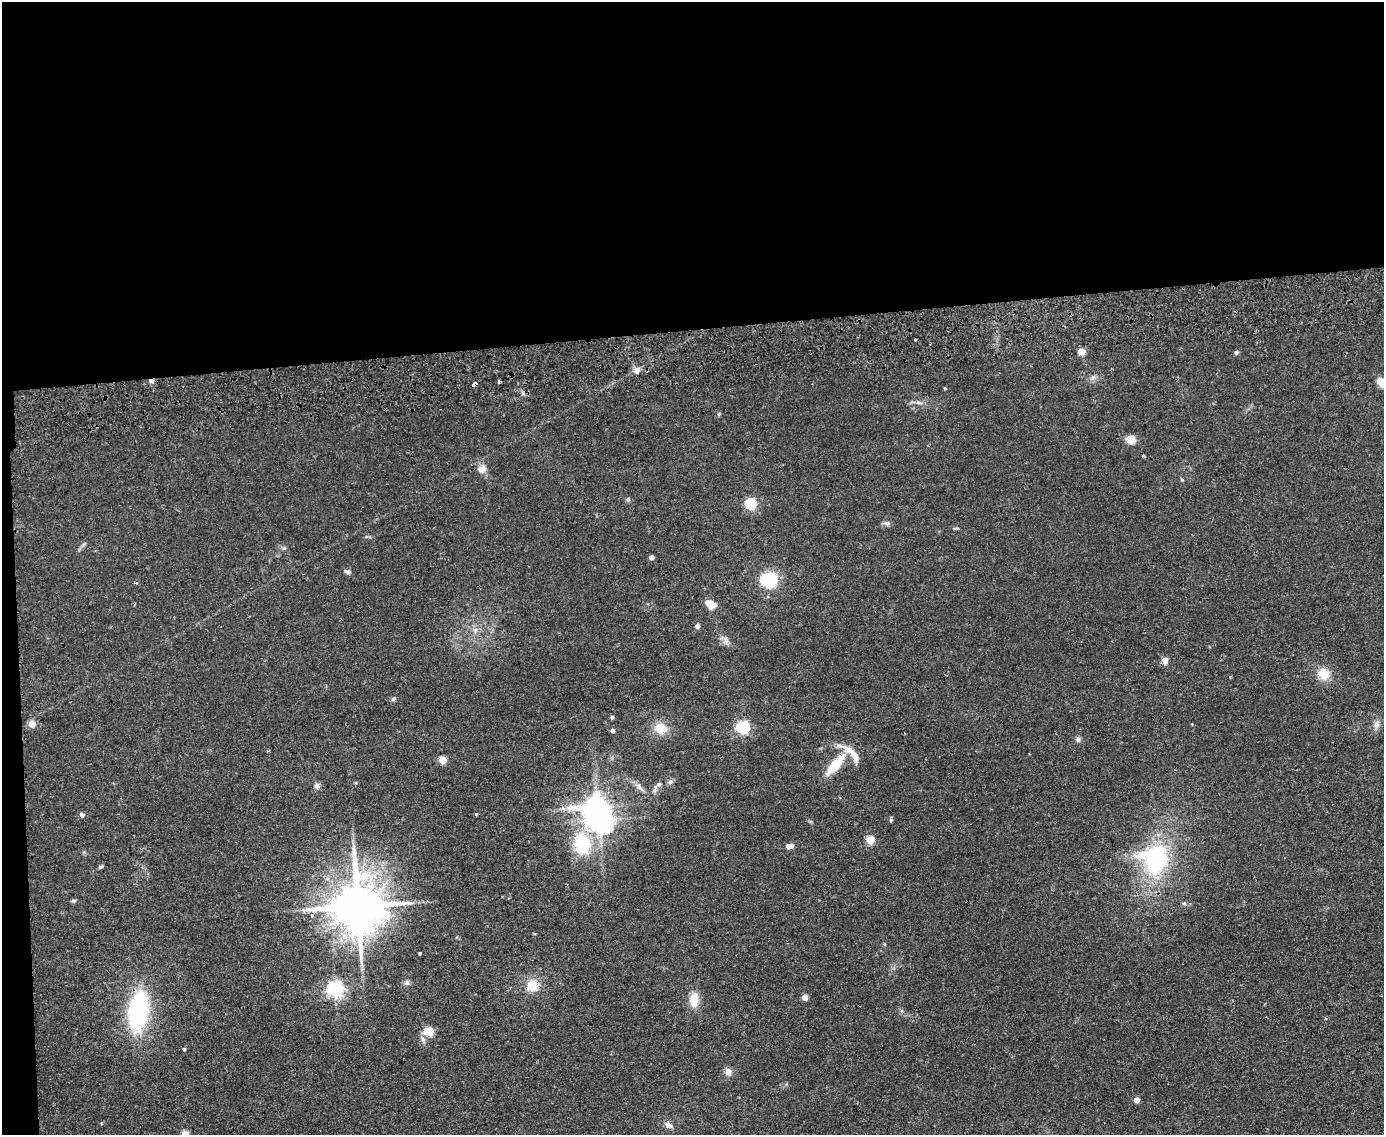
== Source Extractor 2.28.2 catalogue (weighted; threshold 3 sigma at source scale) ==
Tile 1 of 3 x 4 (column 1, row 1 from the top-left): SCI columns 136-1517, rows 3455-4587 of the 4520 x 4643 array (HDU 1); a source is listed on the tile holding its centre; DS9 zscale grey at full resolution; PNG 1386 x 1137 px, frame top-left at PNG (2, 2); no overlay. Shown black and unused: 30% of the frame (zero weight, under 2 of 3 exposures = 3% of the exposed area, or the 3 px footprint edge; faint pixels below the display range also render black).
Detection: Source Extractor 2.28.2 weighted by HDU 2 'WHT'; one run over the whole footprint, this tile lists its part. Background 0.0804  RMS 0.0083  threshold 0.0372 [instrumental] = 3 sigma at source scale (4.5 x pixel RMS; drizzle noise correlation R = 1.50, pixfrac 1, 0.05/0.05 arcsec/px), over >= 5 px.
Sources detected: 71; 1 inside a brighter object's white glare — not listed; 2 inside a brighter listed object's ellipse — not listed separately; the other 68 listed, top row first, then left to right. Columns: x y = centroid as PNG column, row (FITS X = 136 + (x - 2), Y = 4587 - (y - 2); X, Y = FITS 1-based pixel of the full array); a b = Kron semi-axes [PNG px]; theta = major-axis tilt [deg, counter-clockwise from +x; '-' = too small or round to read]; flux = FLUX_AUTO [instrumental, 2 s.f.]
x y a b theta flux
915 340 3 2 - 0.74
1081 352 5 4 - 15
1236 352 5 4 - 2.1
636 371 8 7 - 3.9
1093 377 7 5 44 2
151 381 5 5 - 2.1
499 381 3 3 - 4.9
474 383 5 3 - 4.4
1382 383 11 8 -25 10
945 388 3 3 - 0.91
918 403 9 4 -9 2.2
719 414 5 4 - 0.96
1131 439 12 11 - 6.5
482 469 12 10 34 5.6
628 499 6 5 - 1.4
751 504 6 5 - 80
887 523 10 5 0 2.3
957 528 8 3 -13 1.1
284 548 6 4 17 1.3
652 557 4 4 - 4.2
348 572 8 6 -16 2.4
769 580 13 12 - 42
136 583 5 3 - 0.91
710 604 10 8 -28 10
697 626 5 4 - 3.8
726 640 13 6 -71 3.5
1165 660 4 4 - 11
1324 674 12 10 -42 15
393 699 7 5 30 1.6
612 717 5 4 - 1.3
32 724 5 4 - 14
1376 724 10 7 -80 3.7
743 727 6 6 - 130
660 728 13 11 -23 14
613 731 4 4 - 2.3
1078 739 7 6 - 2.2
855 756 15 8 -66 7.7
442 760 5 4 - 23
836 764 28 9 49 25
670 782 7 6 - 2.4
317 786 7 7 - 2.4
639 786 13 6 -47 3.9
655 787 7 6 - 2.3
476 814 4 4 - 0.69
82 815 5 5 - 2.3
600 820 8 7 - 740
891 821 5 4 - 1.3
870 840 5 5 - 26
582 844 26 20 -81 42
790 846 6 4 8 8.7
1155 860 32 30 -49 96
101 867 6 4 37 1.3
73 901 8 4 0 1.3
358 906 15 13 -83 4700
884 944 5 3 - 0.77
420 953 3 3 - 0.94
407 982 7 7 - 2.4
532 985 12 12 - 15
335 989 6 6 - 280
805 997 4 4 - 10
694 1000 18 11 84 12
138 1011 32 16 83 120
429 1031 7 5 -25 37
184 1049 4 3 - 1.3
728 1072 10 8 -71 4.5
1137 1100 4 4 - 8.5
668 1125 10 7 -32 4.3
185 1134 5 4 - 23
Overlapping masked pixels (flux is a lower limit): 3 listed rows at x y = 151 381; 474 383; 1155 860
Isophote crosses this tile's border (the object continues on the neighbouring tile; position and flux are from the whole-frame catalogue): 2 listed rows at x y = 1382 383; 185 1134